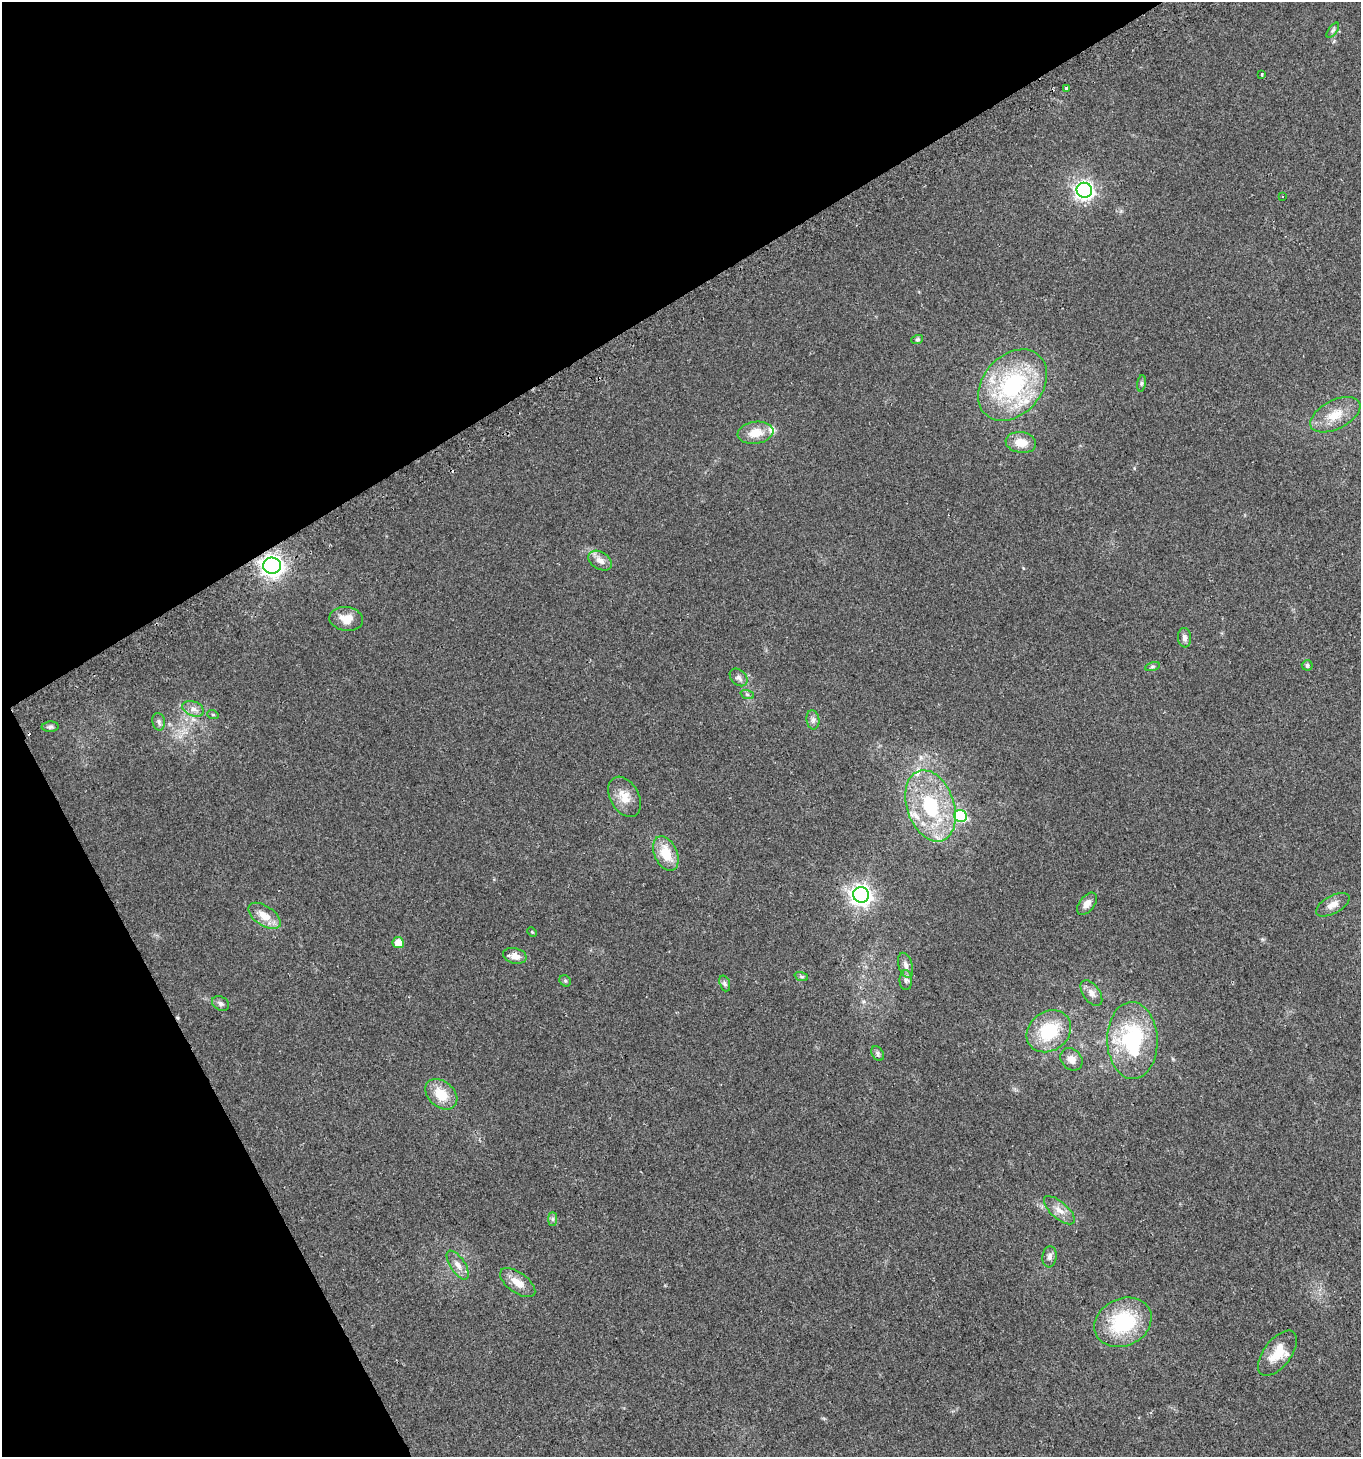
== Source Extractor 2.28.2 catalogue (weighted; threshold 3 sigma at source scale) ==
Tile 5 of 4 x 4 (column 1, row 2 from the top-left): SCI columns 126-1484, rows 2943-4397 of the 5747 x 5880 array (HDU 1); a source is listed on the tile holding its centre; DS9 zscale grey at full resolution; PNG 1363 x 1459 px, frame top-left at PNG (2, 2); each listed source drawn as its Kron ellipse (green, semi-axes under 4 px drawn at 4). Shown black and unused: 29% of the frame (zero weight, under 2 of 3 exposures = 2% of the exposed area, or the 3 px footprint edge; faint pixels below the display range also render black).
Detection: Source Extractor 2.28.2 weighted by HDU 2 'WHT'; one run over the whole footprint, this tile lists its part. Background 0.0449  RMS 0.008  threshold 0.036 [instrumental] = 3 sigma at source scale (4.5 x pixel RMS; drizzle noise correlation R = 1.50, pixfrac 1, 0.0396/0.0396 arcsec/px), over >= 5 px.
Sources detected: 58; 1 cosmic-ray / hot-pixel residue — neither listed nor drawn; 3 inside a brighter listed object's ellipse — not listed separately; the other 54 listed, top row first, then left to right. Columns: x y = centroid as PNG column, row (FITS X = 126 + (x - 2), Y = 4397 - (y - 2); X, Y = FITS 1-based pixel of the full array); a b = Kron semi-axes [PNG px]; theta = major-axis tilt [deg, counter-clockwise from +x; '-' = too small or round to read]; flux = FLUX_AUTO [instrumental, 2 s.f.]
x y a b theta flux
1333 30 9 4 54 1.7
1262 74 3 2 - 0.73
1066 88 3 3 - 5.8
1084 190 8 7 - 300
1282 197 3 3 - 16
917 340 6 4 19 1.1
1141 383 8 4 82 1.4
1012 385 40 29 49 93
1335 415 27 14 27 16
755 433 18 11 8 12
1021 442 15 10 -8 11
600 561 13 8 -30 5.6
272 566 9 8 - 510
346 619 17 12 -7 11
1184 638 10 6 -85 2.8
1307 665 5 5 - 1.6
1152 666 8 3 19 1.2
739 677 10 7 -44 3.1
747 694 7 4 -19 1.4
193 709 11 7 -21 4.3
213 715 6 3 -18 0.93
813 720 10 6 -81 2.7
159 722 9 6 -79 2.2
50 727 8 5 4 1.9
625 797 21 14 -60 12
930 806 37 23 -71 61
961 816 6 6 - 67
666 854 18 11 -64 18
861 895 8 7 - 430
1087 904 13 7 51 5.2
1333 905 18 9 28 6.3
264 916 18 9 -34 11
532 932 5 3 - 0.74
398 943 5 5 - 11
515 956 12 7 -14 6
906 965 13 7 -73 4.1
801 976 7 4 -20 1.3
906 980 10 6 90 2.7
565 981 6 5 - 1.2
725 983 8 5 -71 1.7
1091 993 15 8 -55 5
221 1004 9 6 -31 2.3
1049 1031 23 19 37 38
1132 1041 38 25 -89 76
878 1053 8 5 -55 1.9
1071 1059 12 10 -47 6.1
441 1094 18 13 -41 16
1059 1210 19 8 -41 6.8
553 1219 7 4 90 1.6
1049 1257 10 7 83 3.2
458 1265 17 7 -56 5.5
518 1283 20 10 -36 10
1123 1322 29 23 25 55
1277 1353 26 13 53 18
Overlapping masked pixels (flux is a lower limit): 1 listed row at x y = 272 566